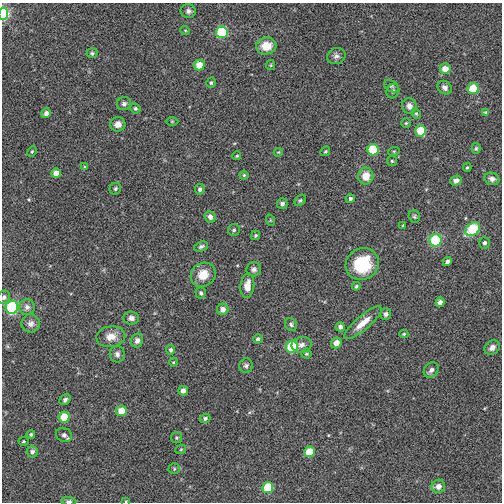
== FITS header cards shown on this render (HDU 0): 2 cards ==
NAXIS1  =                  500
NAXIS2  =                  500

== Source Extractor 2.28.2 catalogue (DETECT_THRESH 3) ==
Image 500 x 500 px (HDU 0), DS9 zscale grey, 1 PNG px = 1 image px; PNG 504 x 504 px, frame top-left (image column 1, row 500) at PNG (2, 3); each listed source drawn as its Kron ellipse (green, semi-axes under 4 px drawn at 4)
Background -0.00215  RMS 0.056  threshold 0.168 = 3 sigma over >= 5 px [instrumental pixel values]
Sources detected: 104; all 104 listed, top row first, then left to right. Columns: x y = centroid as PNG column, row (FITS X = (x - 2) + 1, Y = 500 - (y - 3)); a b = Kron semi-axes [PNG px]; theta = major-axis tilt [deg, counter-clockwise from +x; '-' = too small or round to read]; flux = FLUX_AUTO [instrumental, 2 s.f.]
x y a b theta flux
188 11 8 7 - 12
3 14 6 4 86 280
185 30 5 3 - 3.3
222 32 6 6 - 190
266 46 10 8 8 61
92 53 5 4 - 6.8
336 56 9 8 - 14
199 65 5 5 - 50
271 65 5 4 - 4.5
445 69 5 5 - 39
211 83 5 4 - 6.2
391 86 8 5 -31 7.4
445 88 8 6 -38 13
473 89 5 5 - 97
393 91 7 6 - 9.4
124 104 7 6 - 9.9
409 106 8 7 - 21
135 108 5 4 - 6.9
485 112 4 3 - 4
46 113 5 4 - 18
416 114 5 4 - 5.3
172 121 6 4 0 4.3
406 123 5 4 - 4.6
118 124 7 7 - 28
421 131 5 5 - 96
476 148 5 4 - 5.1
373 150 6 6 - 120
32 151 5 3 - 4.5
325 151 5 4 - 4.9
394 151 6 3 18 3.6
278 152 5 4 - 3.7
237 156 4 4 - 4.9
392 161 5 5 - 4.8
85 167 4 3 - 5.1
467 167 4 3 - 4.4
56 173 5 4 - 30
244 175 4 4 - 5.1
366 176 8 7 - 51
492 179 8 6 -19 15
456 180 6 5 - 19
115 189 6 5 - 7.5
200 189 5 5 - 10
350 199 4 4 - 11
300 200 6 4 48 6.2
282 204 5 5 - 13
210 217 6 5 - 17
414 217 6 5 - 6.9
270 220 5 3 - 3.5
403 225 3 2 - 3.1
473 229 8 6 40 200
234 230 6 6 - 7.1
256 235 5 4 - 5
435 240 6 6 - 230
484 243 6 5 - 10
201 246 7 5 20 9.4
447 262 5 4 - 12
362 264 17 15 36 180
254 269 7 7 - 12
203 275 13 11 36 58
247 286 12 7 83 38
356 286 4 4 - 5.2
201 293 5 5 - 8.2
4 297 7 6 - 9.9
440 302 5 4 - 19
12 307 6 6 - 340
27 307 7 7 - 16
223 309 6 5 - 25
386 314 6 5 - 10
131 318 8 6 -6 17
31 323 9 9 - 19
363 323 24 7 41 48
291 324 7 6 - 8.5
340 327 4 4 - 13
404 334 4 4 - 4.6
111 337 14 10 9 42
258 339 5 4 - 9.1
137 341 7 6 - 17
336 343 5 5 - 30
301 345 10 7 11 18
292 347 6 6 - 210
492 347 8 6 38 17
171 350 5 4 - 9.1
117 354 8 7 - 15
306 354 5 5 - 5.7
173 362 4 4 - 3.6
246 366 7 6 - 9.5
431 370 8 6 49 14
183 391 5 4 - 21
65 400 6 5 - 8.5
121 411 5 5 - 56
64 417 5 5 - 83
205 418 5 4 - 8.9
31 434 4 4 - 6.4
64 435 8 7 - 13
176 438 5 5 - 5.9
24 441 5 4 - 4.5
181 449 5 3 - 4
32 452 6 5 - 13
309 452 5 5 - 80
174 469 5 5 - 6
438 486 7 6 - 27
268 487 5 5 - 110
69 501 7 4 -4 8.9
126 501 4 3 - 3
At the frame edge (FLAGS 8, measured only in part): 4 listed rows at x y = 3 14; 4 297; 69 501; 126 501